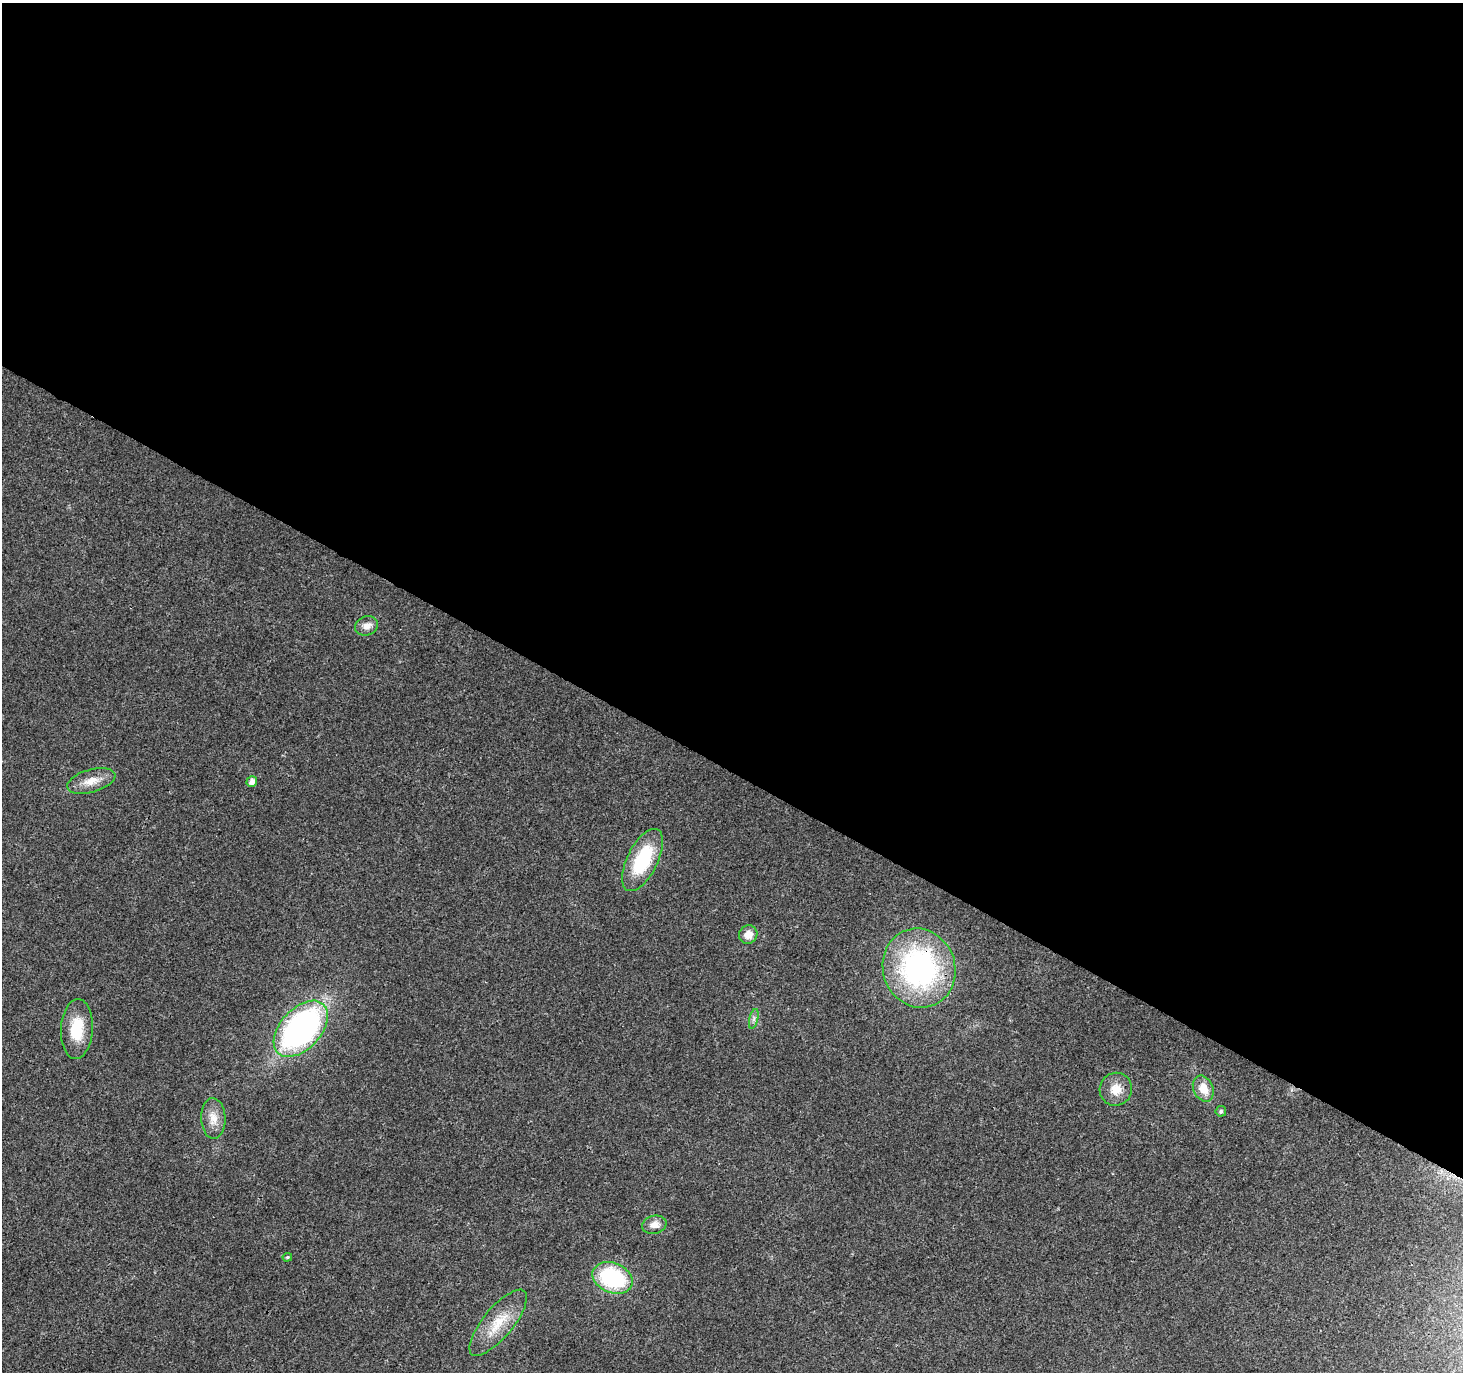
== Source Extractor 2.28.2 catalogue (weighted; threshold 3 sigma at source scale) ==
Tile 3 of 4 x 4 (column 3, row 1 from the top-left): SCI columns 2925-4385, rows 4302-5671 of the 5855 x 5931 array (HDU 1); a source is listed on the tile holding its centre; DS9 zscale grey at full resolution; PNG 1465 x 1374 px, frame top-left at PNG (2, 3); each listed source drawn as its Kron ellipse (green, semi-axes under 4 px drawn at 4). Shown black and unused: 56% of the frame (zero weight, under 3 of 4 exposures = <1% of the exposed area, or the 3 px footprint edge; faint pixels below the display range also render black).
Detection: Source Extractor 2.28.2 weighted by HDU 2 'WHT'; one run over the whole footprint, this tile lists its part. Background 0.00519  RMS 0.0025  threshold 0.0111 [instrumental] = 3 sigma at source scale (4.5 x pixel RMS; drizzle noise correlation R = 1.50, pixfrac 1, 0.0396/0.0396 arcsec/px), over >= 5 px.
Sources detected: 17; all 17 listed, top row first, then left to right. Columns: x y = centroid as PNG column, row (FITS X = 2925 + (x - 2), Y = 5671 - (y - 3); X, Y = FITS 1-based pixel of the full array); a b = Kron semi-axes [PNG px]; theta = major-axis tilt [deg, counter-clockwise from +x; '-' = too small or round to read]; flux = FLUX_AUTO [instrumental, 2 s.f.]
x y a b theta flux
366 626 12 9 22 1.8
91 781 25 11 16 3.6
252 782 5 5 - 1.5
642 860 34 15 63 15
748 934 9 9 - 2.3
919 968 40 36 -72 53
754 1019 10 4 77 0.7
77 1029 30 16 87 8.3
301 1029 33 20 47 74
1203 1088 13 9 -65 3.3
1116 1089 16 16 - 3.6
1221 1111 5 5 - 0.57
213 1119 20 12 -88 3.3
654 1225 12 9 14 1.9
287 1257 5 4 - 0.32
613 1278 21 15 -22 23
498 1323 41 15 50 7.8
Overlapping masked pixels (flux is a lower limit): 1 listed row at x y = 919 968